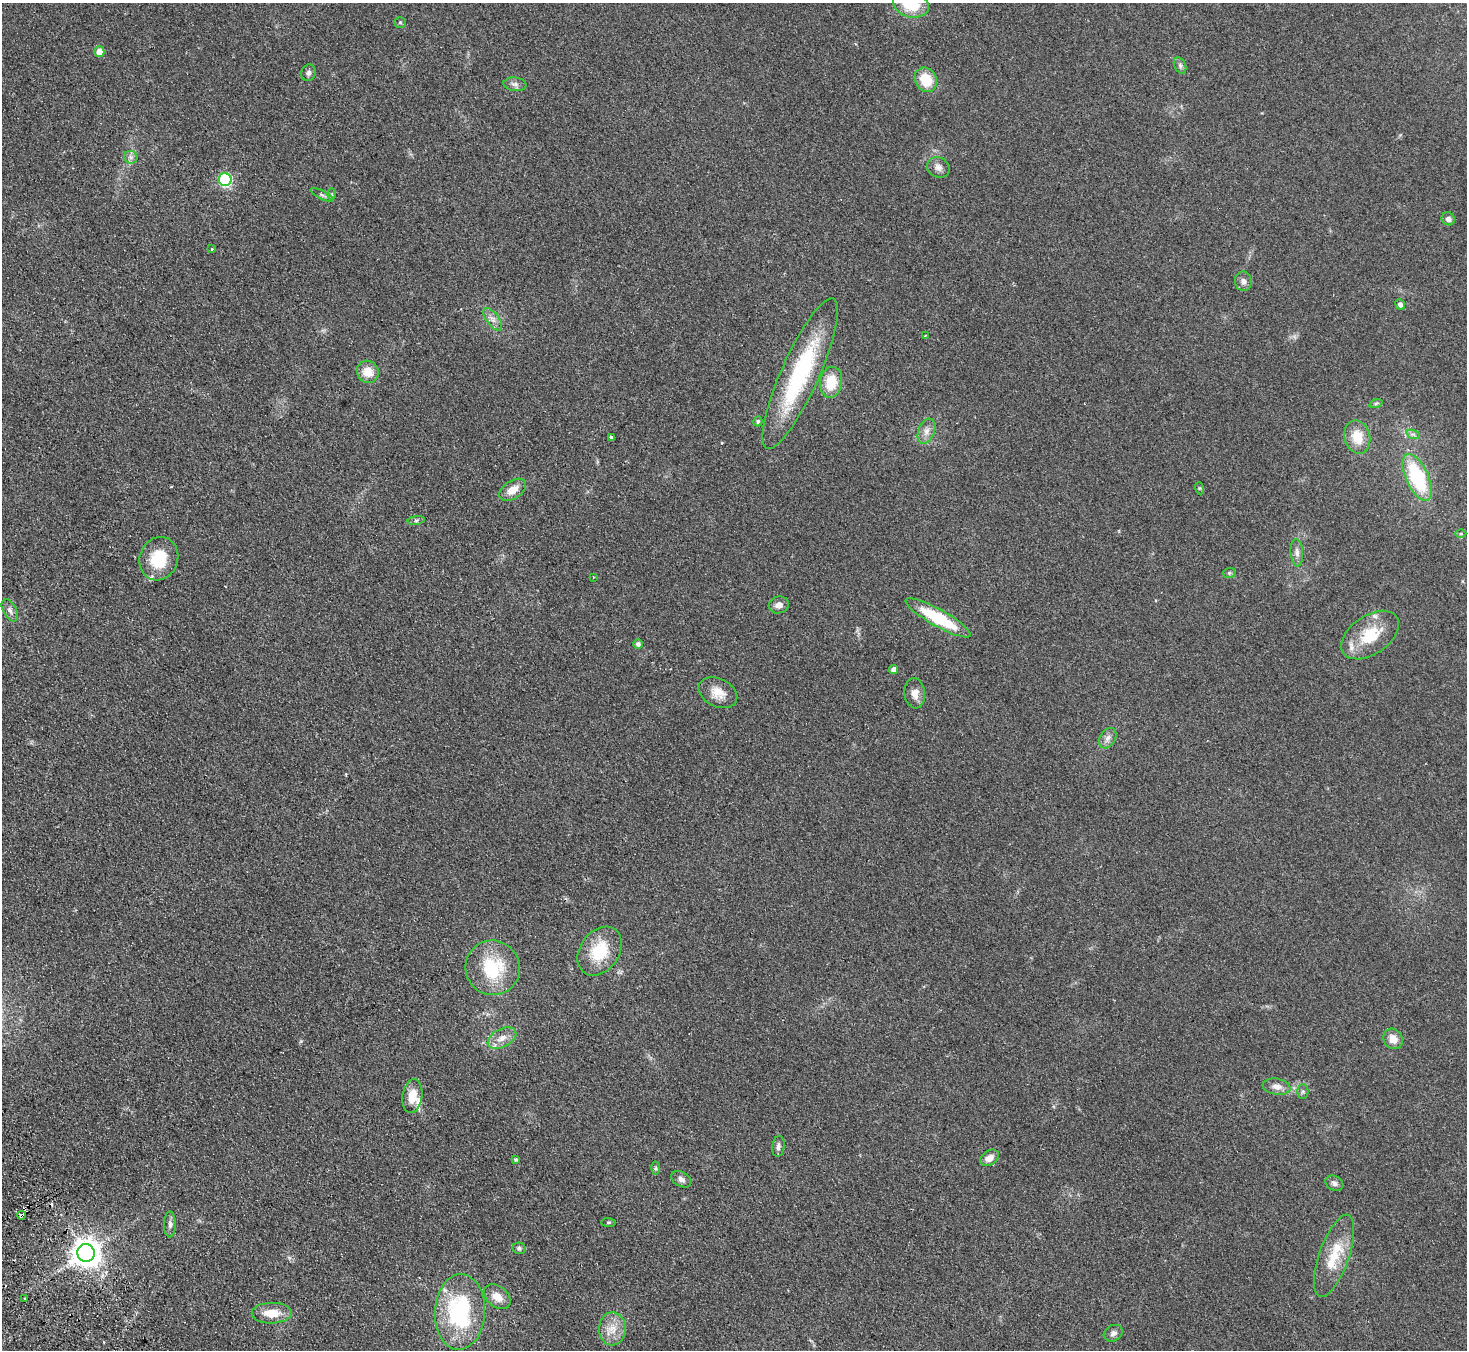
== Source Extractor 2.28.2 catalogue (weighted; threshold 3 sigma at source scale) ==
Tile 7 of 4 x 4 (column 3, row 2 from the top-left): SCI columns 2980-4444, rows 2892-4239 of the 5958 x 5920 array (HDU 1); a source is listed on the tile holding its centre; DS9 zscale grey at full resolution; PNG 1469 x 1352 px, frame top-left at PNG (2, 3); each listed source drawn as its Kron ellipse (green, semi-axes under 4 px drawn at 4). Shown black and unused: <1% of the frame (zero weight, under 2 of 3 exposures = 3% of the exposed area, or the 3 px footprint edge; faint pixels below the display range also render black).
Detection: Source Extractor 2.28.2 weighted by HDU 2 'WHT'; one run over the whole footprint, this tile lists its part. Background 0.113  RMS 0.012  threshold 0.0527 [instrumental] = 3 sigma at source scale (4.5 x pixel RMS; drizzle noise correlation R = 1.50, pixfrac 1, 0.05/0.05 arcsec/px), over >= 5 px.
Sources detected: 75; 2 cosmic-ray / hot-pixel residue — neither listed nor drawn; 3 inside a brighter listed object's ellipse — not listed separately; the other 70 listed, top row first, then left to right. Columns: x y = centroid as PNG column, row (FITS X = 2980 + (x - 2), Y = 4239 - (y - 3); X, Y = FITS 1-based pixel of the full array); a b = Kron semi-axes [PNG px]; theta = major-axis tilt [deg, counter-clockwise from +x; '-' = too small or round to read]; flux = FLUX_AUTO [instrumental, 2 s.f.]
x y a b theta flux
911 4 18 12 -14 38
400 22 6 5 - 1.6
99 52 5 5 - 14
1180 65 9 5 -64 2.6
308 73 8 7 - 3.4
926 80 13 10 -58 29
515 84 11 7 -6 4.3
131 157 7 6 - 3.3
938 167 11 10 - 6
225 180 6 6 - 130
332 194 6 4 89 1.5
322 195 13 3 -26 2.6
1448 219 7 6 - 4.3
212 249 3 3 - 2.1
1243 281 10 8 -80 5
1400 304 5 4 - 3.9
493 319 13 6 -53 6
925 336 3 3 - 1.8
368 372 11 10 - 16
800 374 82 19 66 130
831 382 15 11 81 28
1376 403 7 4 19 1.8
758 421 5 4 - 1.8
926 431 13 8 69 7.3
1413 434 7 4 -19 2.4
611 437 3 3 - 4.2
1357 437 17 12 -77 22
1417 477 25 11 -66 84
1199 488 6 4 -71 1.3
513 490 15 9 33 14
416 520 8 4 8 2.2
1461 534 5 3 - 1.2
1297 553 14 6 -86 5.5
159 559 22 19 70 39
1229 573 6 5 - 1.8
593 577 3 2 - 0.86
779 605 10 8 16 6.8
10 610 12 6 -62 4.8
938 618 37 8 -29 70
1370 635 32 19 34 43
638 644 4 4 - 3.3
894 669 4 4 - 7.5
718 693 20 14 -26 15
915 693 15 10 -84 9.6
1108 738 11 8 58 5.5
600 951 27 19 54 43
493 968 27 27 - 61
502 1038 15 9 28 10
1393 1039 11 9 -55 12
1276 1087 14 8 -9 7.5
1303 1092 7 5 -90 2.1
412 1096 17 10 82 17
778 1146 10 6 83 3.6
989 1158 10 7 35 8.8
516 1159 4 3 - 1.8
655 1168 6 4 89 2
681 1179 10 7 -31 4.4
1334 1183 9 7 -28 4.1
22 1215 4 3 - 9.6
608 1222 7 4 -5 1.6
170 1224 13 6 89 3.9
519 1248 7 5 -13 2.6
86 1253 9 8 - 1500
1334 1256 43 15 71 38
497 1297 15 10 -39 12
25 1298 3 2 - 1.4
460 1312 38 25 87 130
272 1313 20 10 0 20
612 1329 16 13 89 16
1113 1333 10 7 30 4.5
Overlapping masked pixels (flux is a lower limit): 1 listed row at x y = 22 1215
Isophote crosses this tile's border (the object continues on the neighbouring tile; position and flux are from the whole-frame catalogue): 1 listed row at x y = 911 4